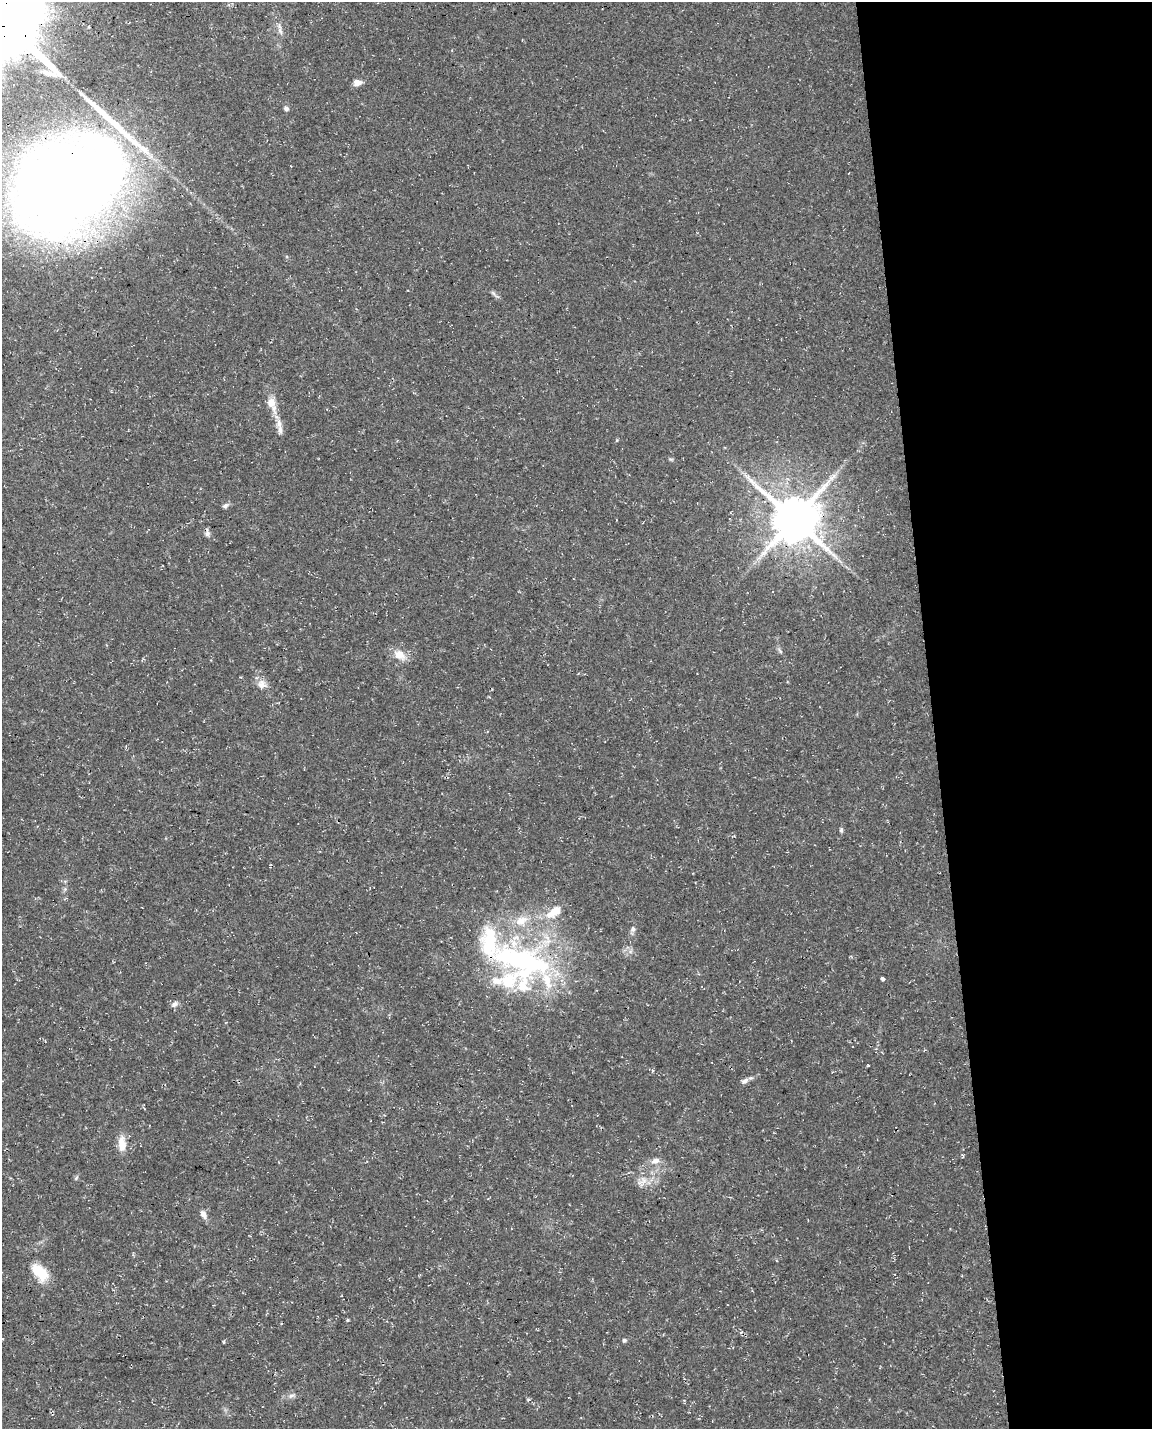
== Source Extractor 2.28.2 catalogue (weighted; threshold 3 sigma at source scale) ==
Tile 8 of 4 x 3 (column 4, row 2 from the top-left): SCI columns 3449-4598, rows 1485-2911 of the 4598 x 4353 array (HDU 1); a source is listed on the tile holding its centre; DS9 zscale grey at full resolution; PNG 1154 x 1431 px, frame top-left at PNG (2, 2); no overlay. Shown black and unused: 19% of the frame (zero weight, under 3 of 4 exposures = <1% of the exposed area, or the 3 px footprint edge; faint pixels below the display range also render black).
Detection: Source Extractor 2.28.2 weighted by HDU 2 'WHT'; one run over the whole footprint, this tile lists its part. Background 0.0367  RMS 0.0033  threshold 0.015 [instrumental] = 3 sigma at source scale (4.5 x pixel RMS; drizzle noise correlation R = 1.50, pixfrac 1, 0.0396/0.0396 arcsec/px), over >= 5 px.
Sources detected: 39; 2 inside a brighter object's white glare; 1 cosmic-ray / hot-pixel residue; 1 long thin detection or spike segment (spike, bleed or trail) — not listed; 4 inside a brighter listed object's ellipse — not listed separately; the other 31 listed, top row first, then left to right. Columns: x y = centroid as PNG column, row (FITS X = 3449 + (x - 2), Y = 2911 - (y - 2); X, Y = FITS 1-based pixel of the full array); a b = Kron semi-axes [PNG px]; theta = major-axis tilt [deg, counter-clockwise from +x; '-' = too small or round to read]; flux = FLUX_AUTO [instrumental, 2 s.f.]
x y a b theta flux
280 29 19 5 -78 1.6
357 82 11 7 8 1.8
286 108 6 5 - 0.73
68 186 122 85 35 370
271 402 12 10 -74 3.6
280 430 14 6 -87 2
225 506 7 6 - 0.98
794 519 14 13 - 1400
207 533 12 6 -80 1
780 651 10 4 -57 0.7
400 655 10 8 -37 4.5
261 684 13 11 -81 2.6
841 830 7 4 -82 0.61
554 912 21 11 37 6.1
521 921 20 12 23 5.8
633 929 8 6 80 1
519 960 56 33 -8 57
883 979 4 3 - 2.2
174 1004 11 7 38 1.2
868 1065 3 3 - 0.28
652 1071 5 3 - 0.37
745 1081 11 6 36 1.3
122 1144 22 10 -87 4.1
655 1161 11 7 19 2
644 1180 14 8 -73 2.6
203 1214 11 7 -66 1.8
40 1272 23 12 -45 8.3
348 1320 4 4 - 0.39
624 1340 5 5 - 0.61
292 1396 10 5 23 1.1
528 1400 5 4 - 0.45
Overlapping masked pixels (flux is a lower limit): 2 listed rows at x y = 68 186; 794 519